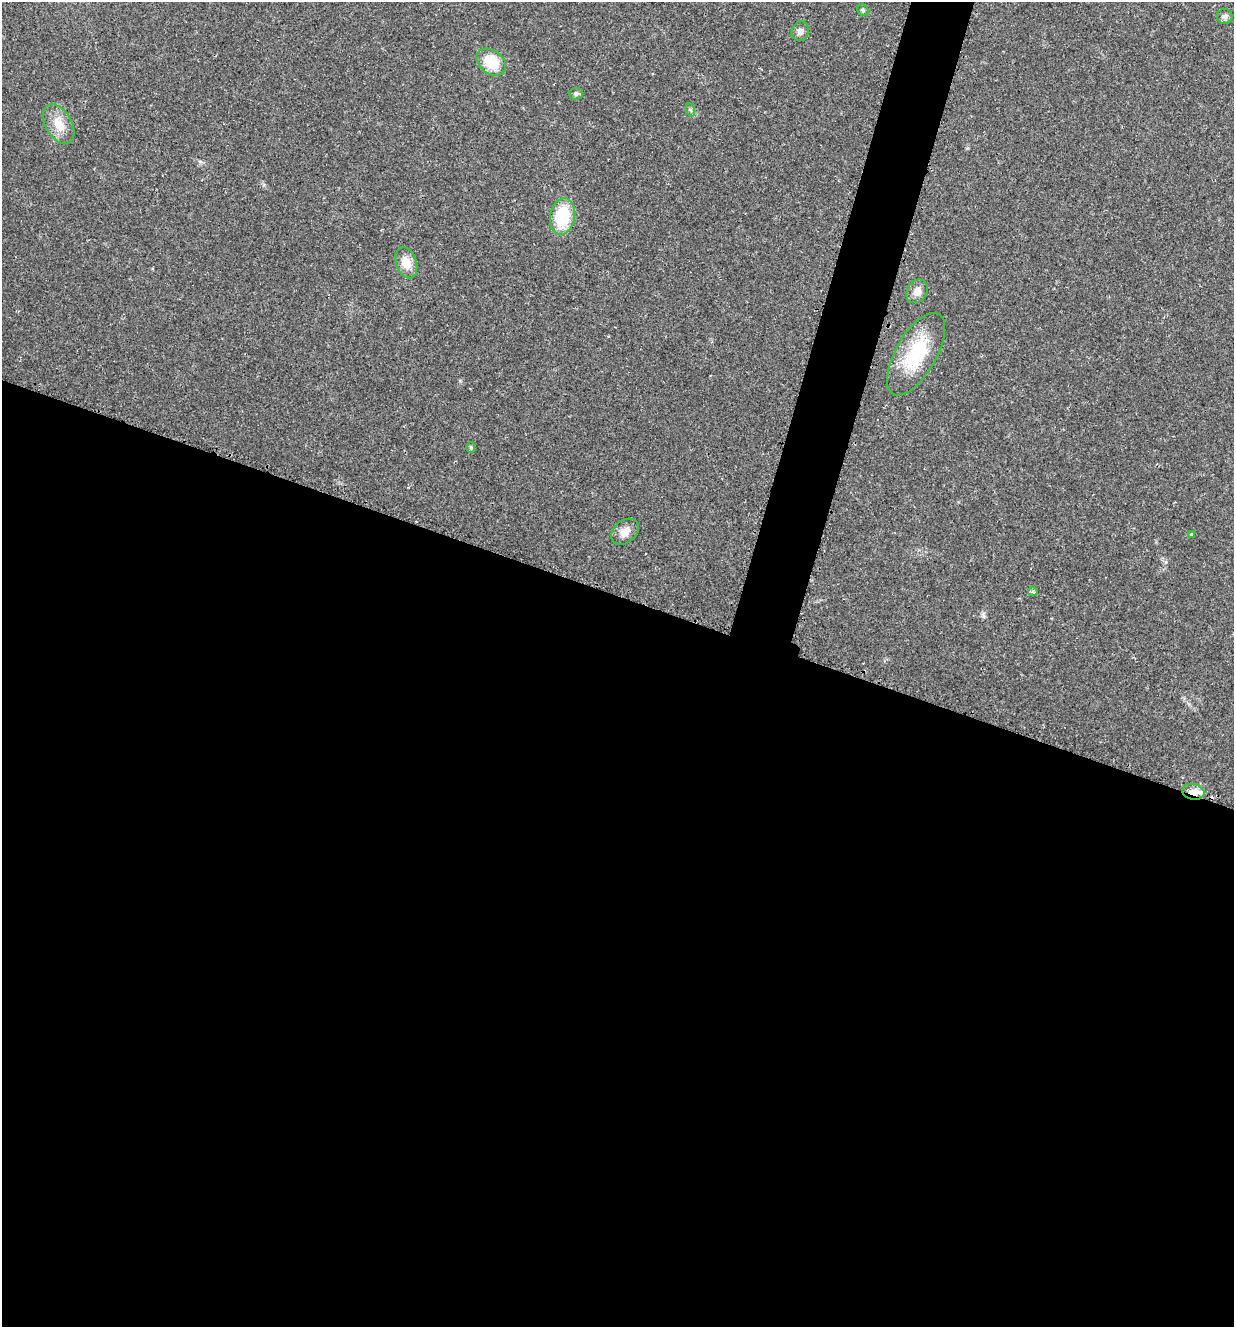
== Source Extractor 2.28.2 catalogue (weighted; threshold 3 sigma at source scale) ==
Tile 14 of 4 x 4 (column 2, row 4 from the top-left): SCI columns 1375-2606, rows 15-1339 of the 5340 x 5326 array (HDU 1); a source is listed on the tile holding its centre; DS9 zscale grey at full resolution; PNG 1236 x 1329 px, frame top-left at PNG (2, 2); each listed source drawn as its Kron ellipse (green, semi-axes under 4 px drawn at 4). Shown black and unused: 58% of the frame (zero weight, under 2 of 3 exposures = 2% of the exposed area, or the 3 px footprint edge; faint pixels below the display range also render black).
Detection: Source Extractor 2.28.2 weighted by HDU 2 'WHT'; one run over the whole footprint, this tile lists its part. Background 0.0392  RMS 0.0041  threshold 0.0185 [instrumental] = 3 sigma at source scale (4.5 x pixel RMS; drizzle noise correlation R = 1.50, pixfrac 1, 0.05/0.05 arcsec/px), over >= 5 px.
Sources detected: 17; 1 inside a brighter listed object's ellipse — not listed separately; the other 16 listed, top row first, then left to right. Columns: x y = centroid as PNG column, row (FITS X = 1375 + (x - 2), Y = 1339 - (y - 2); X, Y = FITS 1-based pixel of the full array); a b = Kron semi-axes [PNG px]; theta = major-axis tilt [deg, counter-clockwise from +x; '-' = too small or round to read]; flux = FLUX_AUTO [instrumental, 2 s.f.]
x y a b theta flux
863 10 6 5 - 0.73
1225 16 7 7 - 1.2
800 31 10 8 67 1.9
491 62 16 11 -38 12
576 94 7 6 - 1
691 110 7 4 -69 0.71
59 124 21 13 -60 6.8
563 216 18 12 78 19
406 263 16 10 -71 5.6
917 291 12 10 57 3.1
916 354 46 20 60 24
471 447 5 4 - 0.6
625 532 15 11 40 3.8
1191 535 3 3 - 0.54
1033 591 5 4 - 0.57
1193 792 11 8 -11 3.3
Overlapping masked pixels (flux is a lower limit): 1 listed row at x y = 1193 792